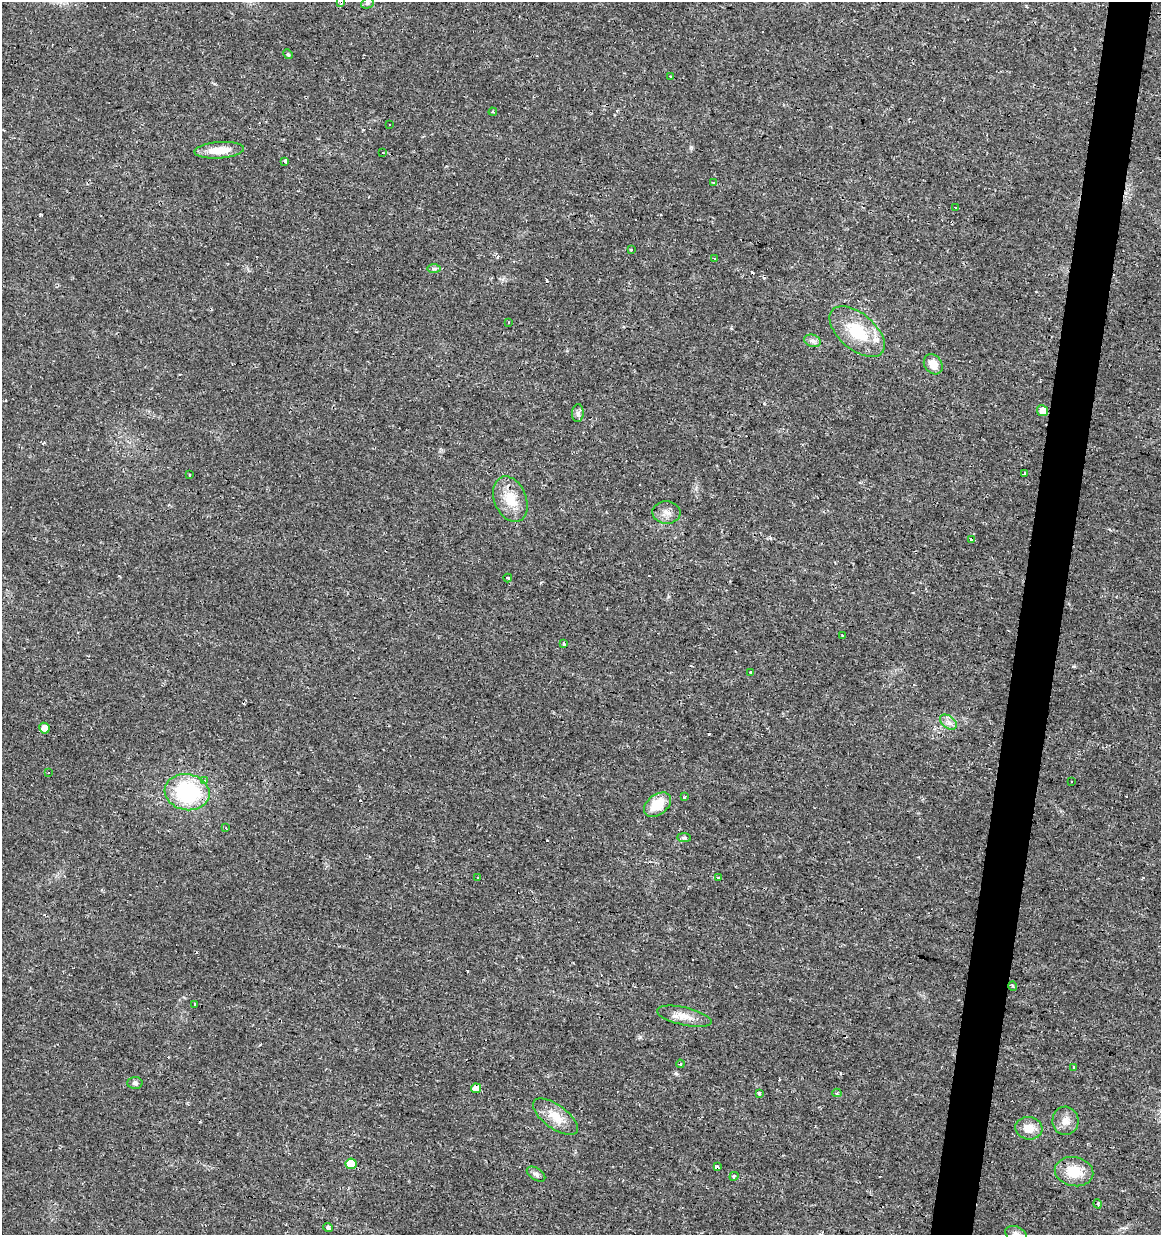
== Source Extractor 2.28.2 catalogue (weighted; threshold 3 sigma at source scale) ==
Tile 10 of 4 x 4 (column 2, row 3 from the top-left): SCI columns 1443-2601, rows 1234-2466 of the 5143 x 4939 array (HDU 1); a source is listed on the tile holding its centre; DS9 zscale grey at full resolution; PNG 1163 x 1237 px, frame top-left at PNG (2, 2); each listed source drawn as its Kron ellipse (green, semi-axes under 4 px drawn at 4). Shown black and unused: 4% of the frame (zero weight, under 2 of 3 exposures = <1% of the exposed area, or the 3 px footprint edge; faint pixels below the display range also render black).
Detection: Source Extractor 2.28.2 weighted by HDU 2 'WHT'; one run over the whole footprint, this tile lists its part. Background 0.0131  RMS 0.0031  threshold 0.0138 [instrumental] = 3 sigma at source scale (4.5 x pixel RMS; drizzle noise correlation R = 1.50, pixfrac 1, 0.0396/0.0396 arcsec/px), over >= 5 px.
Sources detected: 84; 22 cosmic-ray / hot-pixel residue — neither listed nor drawn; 1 inside a brighter listed object's ellipse — not listed separately; the other 61 listed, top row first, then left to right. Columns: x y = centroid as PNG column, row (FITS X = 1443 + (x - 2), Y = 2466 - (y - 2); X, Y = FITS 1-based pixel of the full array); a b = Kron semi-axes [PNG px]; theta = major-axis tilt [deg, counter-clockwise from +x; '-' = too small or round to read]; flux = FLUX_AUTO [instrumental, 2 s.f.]
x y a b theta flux
341 2 4 3 - 1.5
367 3 6 5 - 0.59
288 54 5 4 - 0.37
670 76 3 3 - 0.71
493 112 4 3 - 0.28
389 124 3 2 - 0.34
219 150 25 8 4 5.5
382 152 3 3 - 1.6
285 162 3 3 - 10
714 183 4 3 - 0.62
955 208 3 2 - 0.35
631 249 3 3 - 2
714 259 3 2 - 0.62
434 269 7 4 0 0.53
508 322 3 3 - 0.74
857 332 33 18 -41 13
812 341 8 6 -19 1.1
933 364 11 8 -52 3.5
1042 411 6 5 - 2.8
578 413 9 6 85 1
1024 473 4 3 - 0.64
190 475 4 3 - 1.2
510 499 24 16 -67 6.8
666 512 14 11 -4 2.3
972 539 3 3 - 23
508 578 4 3 - 2.4
843 635 4 3 - 0.72
564 644 4 3 - 1
750 672 3 2 - 0.54
948 722 9 6 -37 1.4
44 728 5 5 - 2.3
49 772 3 3 - 0.69
204 781 3 3 - 2.4
1072 781 2 2 - 0.27
187 792 22 18 -11 26
685 797 4 3 - 1.5
657 805 15 10 37 7
226 828 3 2 - 0.2
684 838 7 4 0 0.56
478 878 3 3 - 0.95
718 878 3 3 - 1.4
1013 986 5 3 - 0.28
195 1004 3 2 - 0.37
684 1016 28 9 -13 3.6
680 1064 4 3 - 0.44
1074 1068 4 4 - 0.62
135 1083 7 6 - 0.68
476 1088 5 4 - 3.3
759 1093 4 4 - 0.6
837 1093 4 4 - 0.5
555 1117 26 11 -36 5.6
1065 1121 14 13 - 2.8
1029 1128 14 11 -7 4.1
351 1164 5 5 - 6.6
717 1167 3 3 - 2.8
1074 1172 19 14 -13 7.3
536 1174 10 6 -32 0.99
734 1176 4 3 - 0.92
1098 1204 5 3 - 0.3
328 1227 5 4 - 0.98
1016 1234 11 7 -24 1.4
Overlapping masked pixels (flux is a lower limit): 2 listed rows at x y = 341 2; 972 539
Isophote crosses this tile's border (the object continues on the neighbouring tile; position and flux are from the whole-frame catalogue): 2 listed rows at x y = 341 2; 1016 1234
Unlisted compact peaks at least as high as the median listed source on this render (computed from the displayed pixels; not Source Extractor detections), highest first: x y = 676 1073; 764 278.